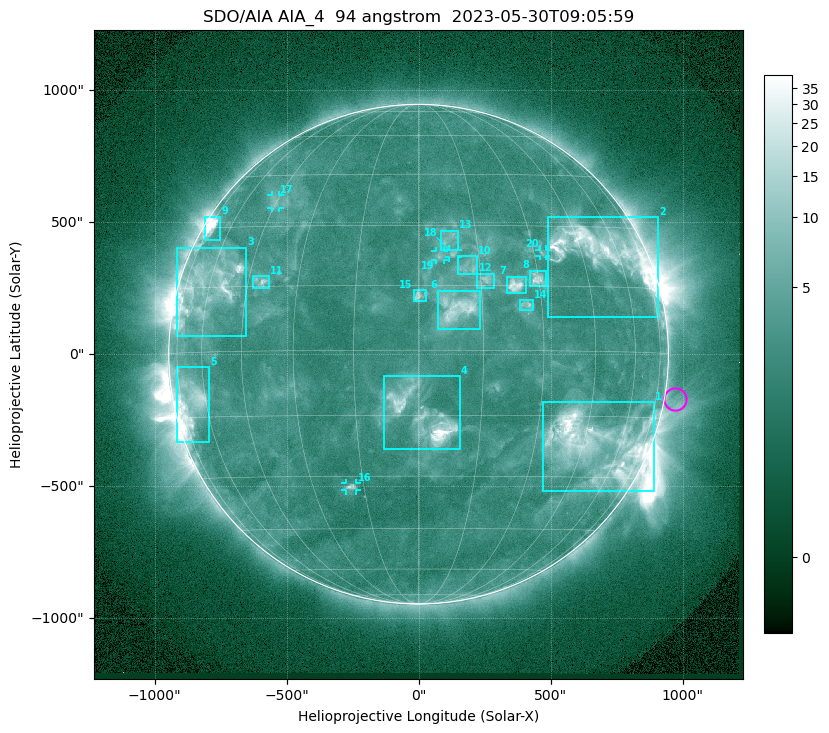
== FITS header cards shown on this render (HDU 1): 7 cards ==
TELESCOP= 'SDO/AIA '           / For AIA: SDO/AIA
INSTRUME= 'AIA_4   '           / For AIA: AIA_ATA1, AIA_ATA2, AIA_ATA3 or AIA_AT
WAVELNTH=                   94 / [angstrom] Wavelength
WAVEUNIT= 'angstrom'           / Wavelength unit: angstrom
DATE-OBS= '2023-05-30T09:05:59.122' / [ISO] Date when observation started; ISO 8
CTYPE1  = 'HPLN-TAN'           / CTYPE1: HPLN
CTYPE2  = 'HPLT-TAN'           / CTYPE2: HPLT

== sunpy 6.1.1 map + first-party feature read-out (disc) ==
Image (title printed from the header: SDO/AIA AIA_4  94 angstrom  2023-05-30T09:05:59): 1024 x 1024 px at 2.4 arcsec/px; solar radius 947 arcsec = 394 px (full disc in frame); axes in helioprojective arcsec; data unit not stated in the header (colour bar unlabelled)
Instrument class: DISC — disc imager (sunpy class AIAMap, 94 A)
Bright regions (active regions / flare kernels): reference = the median radial profile (limb darkening/brightening removed); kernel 9 px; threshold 5 sigma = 3.85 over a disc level ~2.55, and >= 1.15x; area >= 12 px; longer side >= 9 px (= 22 arcsec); searched inside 0.97 R_sun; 20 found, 20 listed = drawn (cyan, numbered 1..; 5 of them under ~33 arcsec drawn as corner ticks so the feature stays visible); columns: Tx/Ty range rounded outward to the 5 arcsec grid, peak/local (2 s.f.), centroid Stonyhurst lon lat
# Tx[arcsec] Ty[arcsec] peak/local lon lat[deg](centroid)
1 470..895 -520..-180 16 +49 -22
2 490..910 140..520 24 +52 +24
3 -915..-650 70..405 9.6 -60 +15
4 -130..155 -360..-85 19 +1 -15
5 -920..-795 -335..-50 8 -67 -11
6 75..235 90..240 7 +9 +10
7 335..405 230..295 8.2 +24 +15
8 420..485 260..320 6.9 +30 +17
9 -810..-750 430..520 12 -71 +30
10 145..220 305..375 3.7 +12 +19
11 -630..-565 250..295 5.7 -41 +16
12 220..285 250..305 4.7 +16 +16
13 85..150 395..470 3.4 +8 +26
14 385..435 165..205 4.2 +26 +10
15 -20..30 200..245 4.3 +0 +13
16 -275..-235 -515..-490 4.8 -19 -33
17 -560..-525 555..605 3.1 -46 +37
18 115..150 365..395 4.1 +9 +23
19 65..95 355..390 3.6 +5 +22
20 455..485 370..395 3.1 +33 +23
Off-limb structures (1.02-1.3 R_sun): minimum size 162 px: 2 found; the strongest spans PA ~225..305 deg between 1.02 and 1.3 R_sun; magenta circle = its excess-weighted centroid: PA ~260 deg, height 1.04 R_sun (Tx ~970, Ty ~-170 arcsec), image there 1.6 x the reference